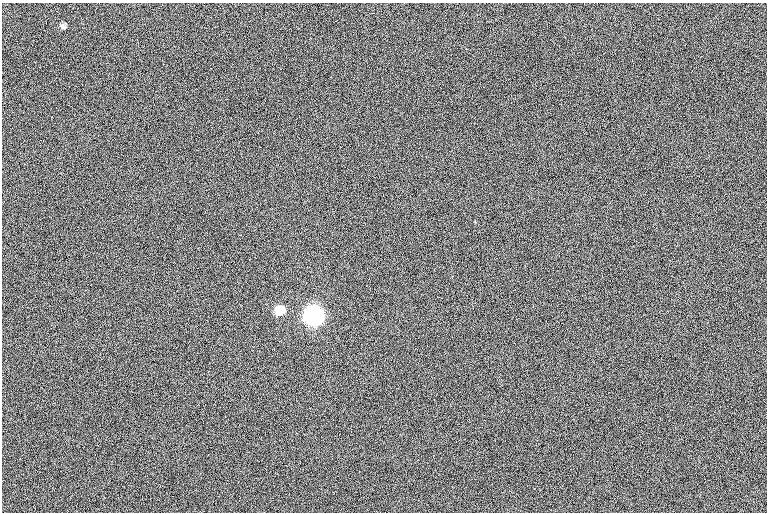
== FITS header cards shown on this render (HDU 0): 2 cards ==
NAXIS1  =                 765  / length of data axis 1
NAXIS2  =                 510  / length of data axis 2

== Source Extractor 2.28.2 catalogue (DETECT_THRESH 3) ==
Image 765 x 510 px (HDU 0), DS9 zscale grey, 1 PNG px = 1 image px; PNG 769 x 514 px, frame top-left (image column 1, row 510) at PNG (2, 3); no overlay
Background 2.3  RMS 12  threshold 36.7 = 3 sigma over >= 5 px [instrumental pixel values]
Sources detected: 3; all 3 listed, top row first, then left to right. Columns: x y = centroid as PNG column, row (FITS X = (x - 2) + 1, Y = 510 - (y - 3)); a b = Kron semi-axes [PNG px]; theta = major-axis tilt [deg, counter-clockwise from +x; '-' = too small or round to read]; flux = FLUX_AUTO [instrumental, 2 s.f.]
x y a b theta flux
63 26 8 6 -27 2000
280 310 8 7 - 23000
314 316 9 8 - 500000